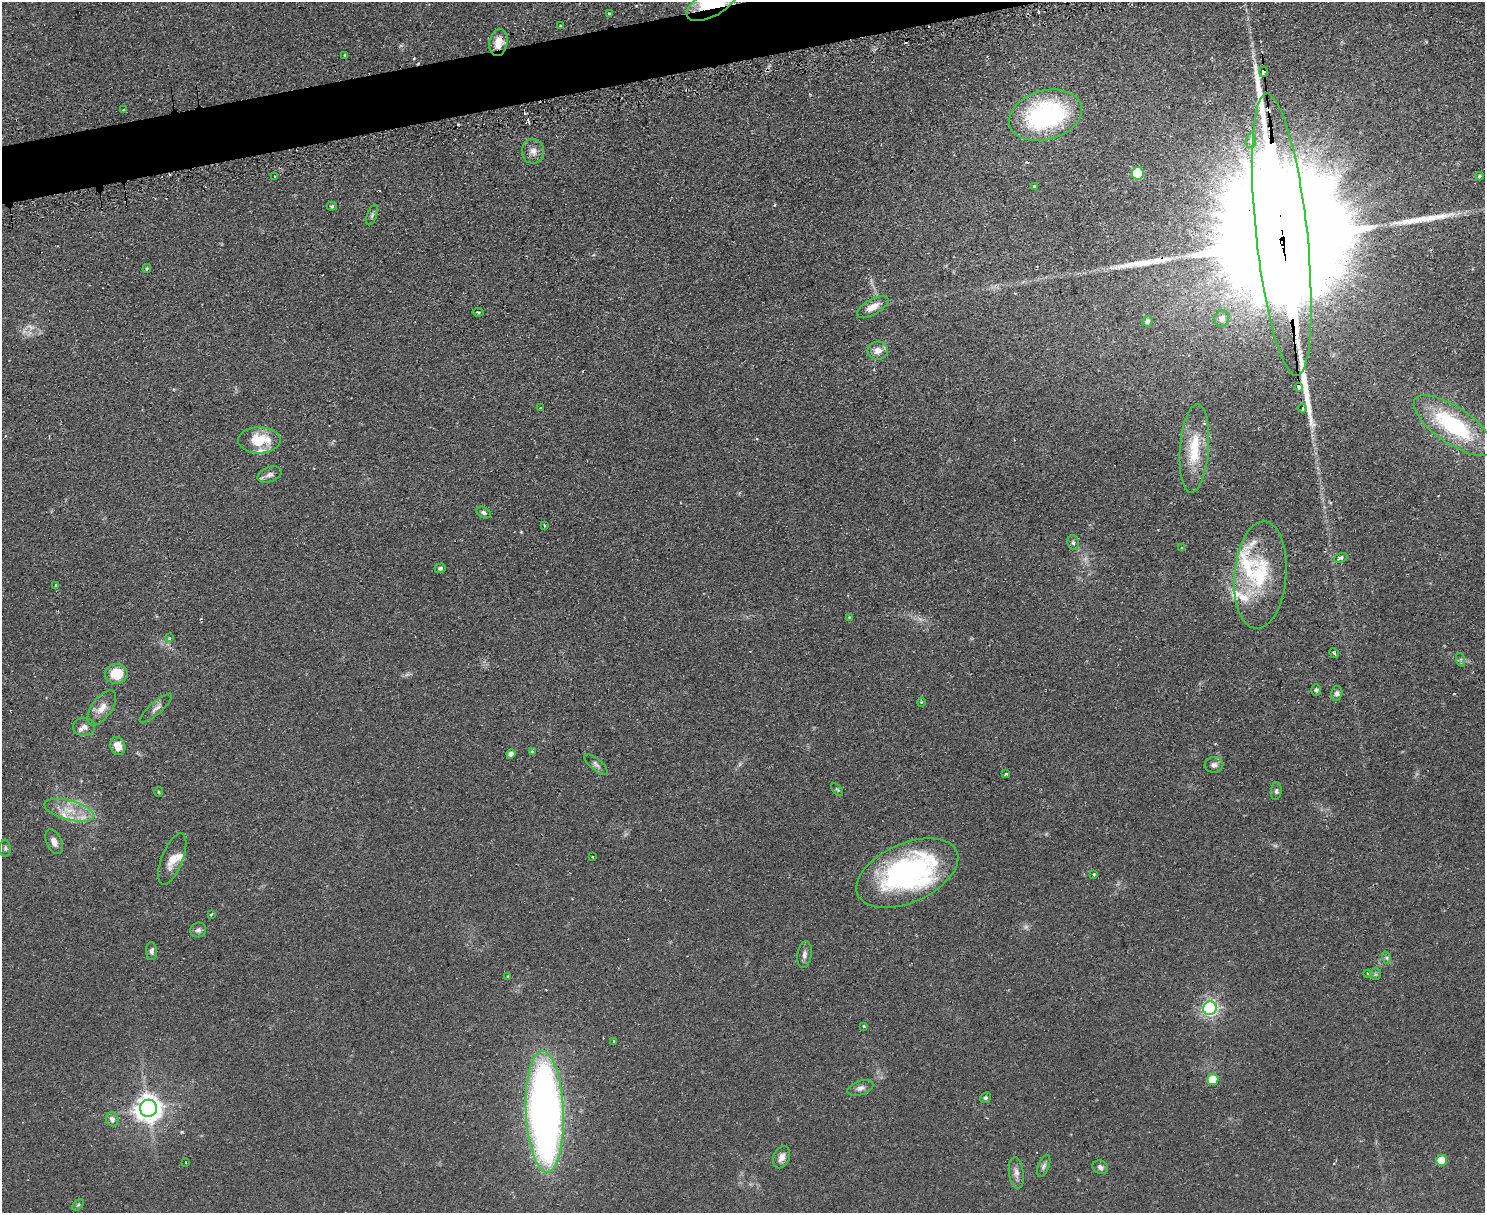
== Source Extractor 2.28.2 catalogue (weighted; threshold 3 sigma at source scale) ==
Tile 8 of 3 x 4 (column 2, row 3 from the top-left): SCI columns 1642-3124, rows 1243-2453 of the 4880 x 4907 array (HDU 1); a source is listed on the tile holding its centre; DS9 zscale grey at full resolution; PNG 1487 x 1215 px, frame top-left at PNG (2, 2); each listed source drawn as its Kron ellipse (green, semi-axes under 4 px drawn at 4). Shown black and unused: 3% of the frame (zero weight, under 2 of 3 exposures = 4% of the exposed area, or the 3 px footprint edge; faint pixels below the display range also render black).
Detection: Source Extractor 2.28.2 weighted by HDU 2 'WHT'; one run over the whole footprint, this tile lists its part. Background 0.0901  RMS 0.0079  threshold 0.0357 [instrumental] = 3 sigma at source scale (4.5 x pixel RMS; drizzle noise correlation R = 1.50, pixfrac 1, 0.05/0.05 arcsec/px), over >= 5 px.
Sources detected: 121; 6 too faint to see at this stretch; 11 cosmic-ray / hot-pixel residue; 3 long thin detections or spike segments (spike, bleed or trail) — neither listed nor drawn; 12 inside a brighter listed object's ellipse — not listed separately; the other 89 listed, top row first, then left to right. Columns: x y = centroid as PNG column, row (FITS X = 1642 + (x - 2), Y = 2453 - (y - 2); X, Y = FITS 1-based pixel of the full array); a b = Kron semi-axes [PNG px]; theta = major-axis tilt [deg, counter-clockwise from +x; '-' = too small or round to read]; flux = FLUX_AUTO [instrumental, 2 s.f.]
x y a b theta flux
712 3 28 13 29 86
609 13 4 3 - 1.4
560 26 3 3 - 3.6
498 42 14 9 78 10
345 55 3 2 - 0.91
1263 72 5 4 - 57
123 110 3 2 - 0.65
1045 115 37 24 16 120
1251 141 7 5 88 4.3
533 151 12 11 - 5.9
1138 173 6 6 - 50
274 176 2 2 - 0.92
1479 176 4 3 - 1.3
1034 186 3 3 - 0.94
332 206 5 4 - 1.1
372 215 11 4 70 1.8
1282 235 142 25 -84 95000
147 269 4 3 - 1.1
873 307 18 7 30 7.9
478 312 5 3 - 1.4
1222 319 8 7 - 4.3
1147 321 5 5 - 2.5
878 351 10 9 - 6
1299 387 4 3 - 340
541 408 3 3 - 3
1302 408 4 3 - 31
1453 426 47 18 -34 83
259 440 21 13 0 26
1194 449 44 14 86 33
269 475 12 7 19 4.2
483 513 8 5 -27 2
544 525 3 2 - 0.89
1073 543 7 5 -85 1.9
1182 547 4 2 - 0.54
1341 558 7 4 21 1.9
440 568 5 5 - 1.8
1260 575 54 26 85 58
56 585 3 3 - 1.8
849 617 3 3 - 0.57
170 638 4 3 - 0.83
1334 653 5 3 - 2
1461 660 7 4 -72 1.5
116 674 11 10 - 21
1316 690 6 5 - 1.4
1337 693 7 5 76 2.4
921 702 5 3 - 0.78
102 708 20 10 55 9.2
156 708 21 6 41 4.4
84 727 11 9 0 4.2
118 746 9 7 -65 10
532 751 4 3 - 1.7
511 754 5 4 - 3.7
596 764 14 5 -39 2.8
1214 765 9 8 - 3.4
1006 774 3 3 - 1.7
837 789 7 3 -48 0.93
1276 791 9 5 83 2
159 792 5 3 - 0.76
69 810 25 9 -15 15
54 842 13 7 -64 5
5 848 9 5 -88 1.9
592 857 3 3 - 1.3
172 859 27 10 68 10
907 873 54 29 24 170
1094 874 3 3 - 1.5
211 914 3 2 - 1.2
198 930 8 7 - 2.4
152 951 9 5 -86 2.5
804 954 13 7 82 3.7
1387 958 6 4 -71 1.3
1368 974 4 3 - 0.89
1376 974 6 5 - 1.3
508 976 4 3 - 1
1210 1008 7 6 - 260
864 1026 3 3 - 1.1
614 1041 3 2 - 0.9
1213 1079 5 5 - 22
860 1088 13 7 18 3.7
985 1098 5 5 - 1.4
148 1108 8 8 - 900
545 1112 61 19 -87 590
112 1119 7 6 - 3.6
782 1157 12 8 65 5
1441 1160 5 5 - 19
185 1162 3 2 - 0.54
1044 1166 12 5 69 2.3
1100 1167 8 6 -24 2.6
1016 1173 16 7 -83 4.7
78 1205 7 4 44 1.1
Overlapping masked pixels (flux is a lower limit): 5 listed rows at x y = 712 3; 498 42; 1263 72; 1282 235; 1299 387
Isophote crosses this tile's border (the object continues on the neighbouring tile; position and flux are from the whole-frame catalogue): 2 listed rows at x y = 712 3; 1282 235